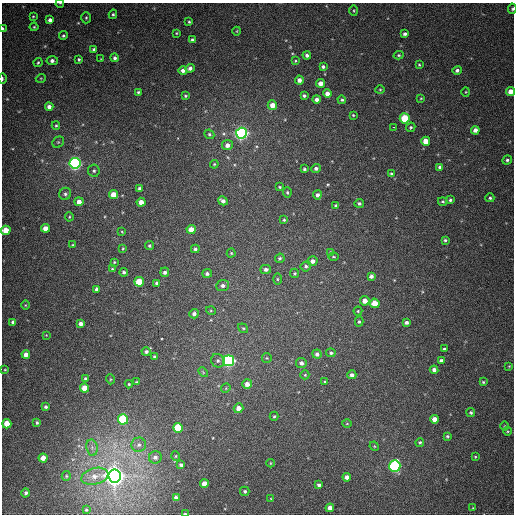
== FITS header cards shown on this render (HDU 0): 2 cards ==
NAXIS1  =                  512
NAXIS2  =                  512

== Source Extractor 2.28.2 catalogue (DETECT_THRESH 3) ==
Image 512 x 512 px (HDU 0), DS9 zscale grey, 1 PNG px = 1 image px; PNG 516 x 516 px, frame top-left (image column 1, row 512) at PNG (2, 3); each listed source drawn as its Kron ellipse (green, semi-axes under 4 px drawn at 4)
Background 412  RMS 11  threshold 33.1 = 3 sigma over >= 5 px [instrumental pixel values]
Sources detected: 184; all 184 listed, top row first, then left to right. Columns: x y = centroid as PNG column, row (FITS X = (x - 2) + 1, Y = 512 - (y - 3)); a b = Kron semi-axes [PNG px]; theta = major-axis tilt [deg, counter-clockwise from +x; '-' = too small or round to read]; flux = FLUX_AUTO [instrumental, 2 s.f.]
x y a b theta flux
60 3 4 2 - 530
512 9 5 3 - 1100
354 11 5 3 - 750
113 14 5 4 - 1100
33 16 3 3 - 710
86 18 5 4 - 1200
50 20 4 4 - 3300
189 22 3 3 - 830
34 27 4 4 - 850
3 28 3 2 - 920
237 31 4 3 - 560
176 33 4 4 - 680
405 34 4 3 - 1800
63 36 4 4 - 1200
192 40 3 3 - 1100
94 49 4 3 - 1500
307 55 4 4 - 2000
399 55 5 4 - 900
115 58 4 4 - 1800
79 59 4 3 - 1200
101 59 3 2 - 480
52 61 6 4 -5 2700
295 61 4 3 - 670
38 62 4 3 - 980
419 65 4 3 - 830
323 67 4 4 - 1700
190 68 5 4 - 2400
457 70 5 4 - 2100
183 71 4 4 - 2900
41 78 5 3 - 690
2 79 5 2 - 1100
299 80 4 4 - 3300
321 83 4 4 - 4900
380 90 4 4 - 810
511 91 4 4 - 7000
138 92 3 3 - 1000
466 92 4 4 - 710
327 94 4 4 - 4600
185 96 3 3 - 870
304 96 4 3 - 1400
421 98 3 3 - 670
316 99 4 4 - 2700
342 100 4 4 - 1200
272 105 5 4 - 6700
49 107 4 4 - 3600
353 115 3 3 - 820
405 118 5 5 - 28000
56 125 4 3 - 920
394 127 3 2 - 4300
411 127 5 4 - 1200
475 130 4 4 - 3900
241 133 5 5 - 300000
209 134 5 4 - 1300
426 141 4 4 - 10000
58 142 6 5 - 1200
227 145 5 5 - 3800
507 160 5 4 - 1500
75 163 5 5 - 240000
214 164 4 4 - 830
440 167 4 3 - 1600
316 168 5 4 - 2100
304 169 3 3 - 1100
94 171 6 6 - 1700
391 174 4 4 - 1300
279 187 3 3 - 870
139 188 4 4 - 1700
287 192 5 4 - 1000
65 194 6 6 - 1800
114 195 4 4 - 9300
317 195 4 4 - 2400
490 198 4 4 - 1200
450 200 4 3 - 1300
223 201 5 4 - 3100
443 201 4 3 - 910
79 202 4 4 - 5100
141 202 4 4 - 6500
359 203 5 4 - 1400
336 206 4 4 - 1400
69 217 4 4 - 790
284 220 4 3 - 1000
45 228 4 4 - 6500
191 229 4 4 - 8900
6 230 5 4 - 10000
122 232 4 3 - 660
445 240 3 3 - 1000
73 245 3 3 - 690
149 246 4 4 - 1100
123 249 3 2 - 790
195 249 4 4 - 1900
331 252 4 4 - 1100
231 253 4 4 - 920
334 257 5 3 - 840
280 258 5 4 - 1400
312 261 5 4 - 3500
114 262 4 3 - 830
306 266 5 5 - 1500
112 269 4 4 - 910
266 269 5 4 - 2400
124 272 4 4 - 1400
165 272 5 4 - 2200
207 273 5 4 - 1900
294 273 5 4 - 980
371 276 4 4 - 2300
277 279 5 3 - 900
139 282 5 4 - 21000
157 283 4 4 - 2300
223 285 6 5 - 2800
97 289 4 4 - 2400
365 301 5 4 - 5200
375 303 5 4 - 13000
25 305 5 3 - 630
211 311 5 3 - 680
358 311 4 4 - 760
194 314 4 4 - 2600
13 322 4 4 - 2100
359 322 5 4 - 1200
406 322 4 3 - 2000
81 324 4 4 - 3800
243 328 5 4 - 910
46 335 3 3 - 520
444 349 3 2 - 800
146 352 4 4 - 1700
331 353 5 4 - 1500
26 354 4 4 - 5500
317 354 4 4 - 2900
154 357 3 3 - 1300
267 358 5 5 - 830
441 360 4 3 - 1700
218 361 7 6 - 1900
228 361 5 5 - 190000
301 363 5 5 - 2500
509 366 4 4 - 650
5 370 4 2 - 570
434 370 4 4 - 2700
203 372 5 3 - 690
305 375 4 4 - 900
352 375 4 4 - 2500
85 378 4 3 - 1100
110 379 5 3 - 700
136 382 3 3 - 750
325 382 3 3 - 630
483 382 4 4 - 940
129 384 4 4 - 850
247 384 5 4 - 5000
84 388 4 4 - 12000
226 388 5 4 - 800
46 407 3 3 - 1700
238 408 5 4 - 5100
471 412 4 4 - 1100
274 416 4 3 - 950
123 419 5 5 - 60000
434 419 4 4 - 5300
37 423 4 3 - 1100
7 424 4 4 - 12000
347 424 5 3 - 640
505 426 5 3 - 620
178 428 5 5 - 37000
507 431 4 3 - 640
448 436 4 3 - 1100
420 442 4 4 - 1100
139 445 7 7 - 2700
374 446 5 4 - 720
92 448 8 5 -80 2400
176 456 5 3 - 710
155 457 6 6 - 2500
475 457 3 3 - 640
43 458 4 4 - 6400
270 463 4 3 - 610
181 465 4 3 - 1800
395 466 6 5 - 130000
66 476 5 4 - 920
95 476 14 8 14 6500
114 476 6 6 - 860000
347 477 4 4 - 3600
204 483 4 4 - 5200
319 485 4 3 - 2000
245 491 5 4 - 1400
26 493 4 4 - 1900
176 498 4 4 - 3500
271 498 4 3 - 560
330 508 4 4 - 4100
473 508 4 3 - 550
86 510 3 3 - 640
185 514 3 2 - 820
At the frame edge (FLAGS 8, measured only in part): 7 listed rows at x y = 60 3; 512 9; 3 28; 2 79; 511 91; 6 230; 185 514